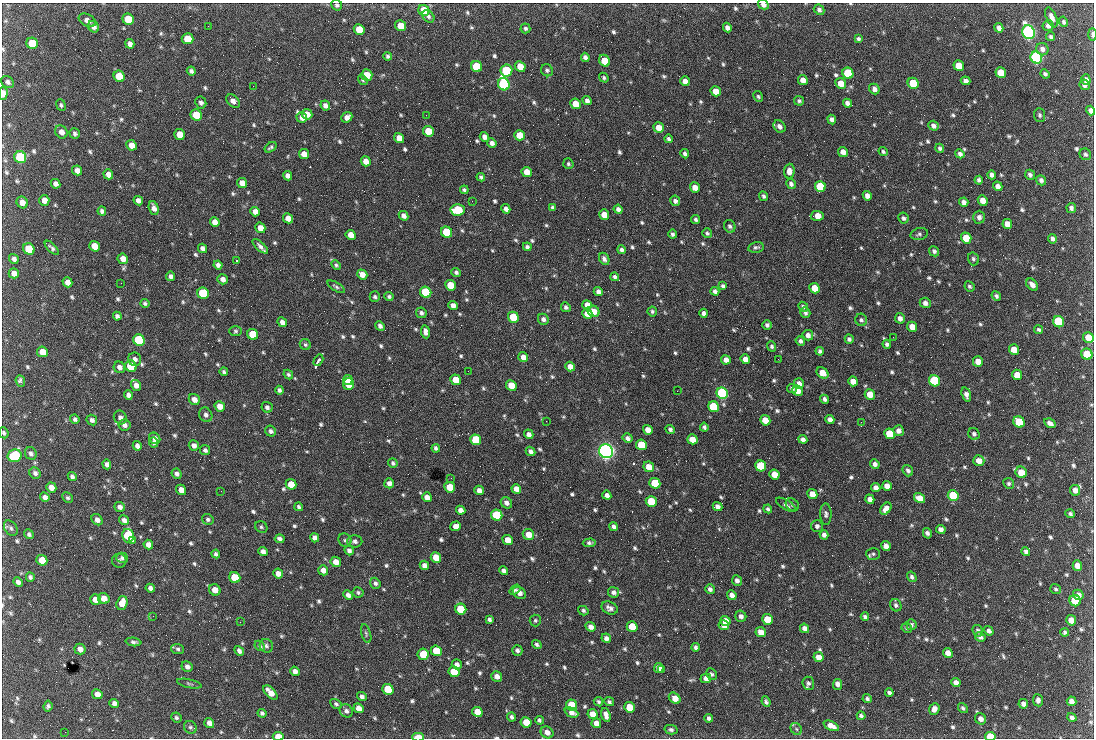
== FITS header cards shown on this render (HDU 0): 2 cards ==
NAXIS1  =                 1092 /fastest changing axis
NAXIS2  =                  736 /next to fastest changing axis

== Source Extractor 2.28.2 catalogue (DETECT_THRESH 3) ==
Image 1092 x 736 px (HDU 0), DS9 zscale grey, 1 PNG px = 1 image px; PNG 1096 x 740 px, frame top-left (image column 1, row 736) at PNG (2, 3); each listed source drawn as its Kron ellipse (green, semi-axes under 4 px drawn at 4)
Background 1730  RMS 39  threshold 116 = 3 sigma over >= 5 px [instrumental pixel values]
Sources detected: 820; of the 820, the 500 brightest by FLUX_AUTO listed and drawn (320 fainter detections omitted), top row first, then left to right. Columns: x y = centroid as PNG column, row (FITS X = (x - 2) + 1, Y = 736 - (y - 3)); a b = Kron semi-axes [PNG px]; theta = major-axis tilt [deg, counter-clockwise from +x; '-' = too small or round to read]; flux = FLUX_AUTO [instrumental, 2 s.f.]
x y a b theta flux
337 5 5 5 - 5.9e+03
763 5 6 4 -29 1.2e+04
424 10 6 5 - 8.2e+04
819 10 6 5 - 7.5e+03
428 16 7 5 -52 7.5e+03
1052 17 10 5 -67 1.6e+04
128 19 6 5 - 7.3e+04
87 20 9 6 -27 1.1e+04
1063 22 5 4 - 4.7e+03
208 26 2 2 - 4.9e+03
401 26 5 5 - 5.2e+04
1048 26 5 5 - 9.1e+03
94 27 6 5 - 1.1e+04
727 27 5 4 - 1.0e+04
525 28 5 5 - 5.2e+03
999 28 5 4 - 1.2e+04
359 29 5 5 - 5.6e+04
1029 32 7 6 - 1.2e+06
1092 34 6 3 -89 8.9e+03
1051 36 5 4 - 4.9e+03
188 39 6 5 - 4.7e+04
858 39 4 4 - 5.3e+03
32 43 6 5 - 7.4e+04
130 44 5 4 - 1.0e+04
1042 49 6 6 - 1.1e+04
388 56 4 4 - 5.3e+03
585 57 4 4 - 9.2e+03
1036 58 6 5 - 7.9e+05
604 61 6 5 - 6.0e+04
520 66 6 5 - 3.8e+04
959 66 5 5 - 5.6e+04
477 67 6 5 - 1.6e+05
547 70 6 5 - 5.7e+03
191 71 4 4 - 6.7e+03
506 71 6 6 - 2.7e+05
848 73 6 5 - 2.0e+05
1001 73 5 5 - 5.8e+04
1045 74 5 4 - 5.9e+03
367 75 6 5 - 4.7e+04
119 76 6 5 - 7.7e+04
604 78 5 4 - 5.0e+03
363 80 5 4 - 4.9e+03
803 80 5 4 - 2.0e+04
1086 80 5 4 - 1.2e+04
685 81 5 4 - 1.6e+04
966 81 5 4 - 1.0e+04
8 82 7 5 -38 7.9e+03
841 83 6 5 - 2.6e+04
913 83 6 5 - 9.2e+04
504 84 6 5 - 5.7e+05
1085 85 5 5 - 9.7e+03
253 86 2 2 - 1.9e+04
874 89 6 4 -49 1.1e+04
716 91 5 5 - 3.1e+04
3 93 7 4 88 2.0e+04
758 96 5 4 - 4.7e+03
233 101 8 5 -45 1.4e+04
587 101 5 4 - 9.2e+03
799 101 5 4 - 6.0e+03
201 103 6 5 - 8.3e+03
847 103 4 4 - 9.7e+03
575 104 5 5 - 4.1e+04
61 105 6 4 -66 5.4e+03
325 106 5 4 - 1.2e+04
1091 111 5 4 - 1.2e+04
307 114 5 5 - 2.0e+04
196 115 6 5 - 6.3e+04
426 115 2 2 - 6.1e+03
1040 115 7 5 -86 5.5e+03
302 117 5 5 - 1.3e+04
347 117 6 5 - 1.4e+04
832 119 5 4 - 9.9e+03
779 126 7 5 -50 1.1e+04
933 126 5 4 - 9.2e+03
659 128 5 5 - 3.0e+04
428 131 5 5 - 4.9e+04
61 132 7 6 - 1.6e+04
75 133 5 5 - 6.4e+03
180 135 6 5 - 3.9e+04
519 135 5 5 - 3.4e+04
484 137 5 4 - 1.2e+04
399 138 5 5 - 2.6e+04
669 139 4 3 - 6.1e+03
492 143 5 4 - 1.1e+04
132 145 5 5 - 2.2e+04
271 147 7 4 36 5.1e+03
940 148 4 4 - 5.7e+03
843 152 5 4 - 1.6e+04
883 152 5 4 - 4.9e+03
304 154 5 5 - 2.6e+04
685 154 5 4 - 6.5e+03
960 154 5 4 - 8.5e+03
1085 154 6 5 - 5.5e+03
20 157 6 5 - 2.6e+05
366 161 5 5 - 2.2e+04
568 164 5 5 - 4.7e+03
77 170 5 5 - 1.5e+04
789 171 7 5 86 1.6e+04
527 172 5 5 - 2.9e+04
108 174 5 4 - 1.6e+04
992 175 4 4 - 9.4e+03
1030 175 5 4 - 7.4e+03
287 176 5 4 - 1.2e+04
481 177 4 4 - 5.8e+03
979 180 4 4 - 6.6e+03
1041 180 5 5 - 7.5e+03
242 183 5 5 - 2.1e+04
55 184 5 4 - 1.1e+04
791 184 5 4 - 7.8e+03
820 186 5 5 - 1.5e+05
998 186 5 4 - 1.3e+04
695 187 5 5 - 1.9e+04
464 190 4 3 - 5.4e+03
764 196 5 4 - 5.7e+03
867 196 5 4 - 1.3e+04
44 200 5 5 - 1.9e+04
138 201 5 4 - 1.0e+04
472 201 2 2 - 6.8e+03
675 201 5 5 - 8.0e+03
983 201 5 4 - 2.4e+04
22 202 6 5 - 2.1e+04
964 202 5 4 - 1.1e+04
552 207 4 4 - 4.9e+03
154 208 7 4 -72 1.3e+04
1071 208 5 4 - 7.2e+03
506 209 5 4 - 1.0e+04
618 209 4 4 - 1.0e+04
458 210 7 5 2 1.6e+05
102 211 4 4 - 7.7e+03
255 212 5 4 - 1.8e+04
604 215 5 5 - 3.2e+04
404 216 5 4 - 1.2e+04
817 216 6 5 - 3.5e+04
979 217 6 6 - 9.2e+03
288 218 5 4 - 1.8e+04
903 218 5 5 - 6.7e+03
696 220 4 4 - 5.9e+03
215 222 5 4 - 1.7e+04
1007 224 5 5 - 2.6e+04
730 226 6 5 - 6.6e+03
260 228 5 5 - 2.2e+04
447 232 6 5 - 1.4e+05
707 233 5 4 - 5.1e+03
672 234 4 3 - 5.8e+03
919 234 9 6 14 6.2e+03
351 235 5 4 - 2.5e+04
966 238 5 5 - 5.6e+04
1052 239 5 4 - 8.0e+03
95 246 6 5 - 3.2e+04
260 246 9 4 -43 1.1e+04
527 247 4 4 - 6.0e+03
756 247 8 5 11 6.5e+03
52 248 9 4 -45 8.0e+03
203 248 5 4 - 9.1e+03
29 249 6 5 - 9.9e+04
621 250 4 4 - 8.0e+03
934 251 5 4 - 6.5e+03
14 259 5 4 - 9.6e+03
123 259 5 5 - 1.9e+04
604 259 6 5 - 9.0e+03
973 259 6 5 - 6.1e+03
236 261 3 2 - 1.2e+05
218 265 4 4 - 8.9e+03
336 265 5 4 - 5.0e+03
456 272 5 4 - 6.6e+03
14 273 5 5 - 1.6e+04
362 274 5 4 - 2.0e+04
171 276 4 4 - 9.2e+03
615 277 4 4 - 6.1e+03
223 279 5 5 - 1.2e+04
67 282 5 4 - 1.6e+04
121 283 2 2 - 8.8e+03
450 285 5 5 - 5.5e+04
1032 285 7 5 -47 1.6e+04
723 286 4 4 - 6.0e+03
970 286 5 4 - 5.7e+03
336 287 10 4 -30 5.5e+03
814 288 5 5 - 4.0e+04
715 291 4 4 - 7.8e+03
426 292 6 5 - 2.5e+05
598 292 5 4 - 9.5e+03
203 293 6 5 - 2.1e+05
996 296 5 4 - 6.8e+03
375 297 5 5 - 5.8e+03
389 297 4 4 - 5.3e+03
145 303 4 4 - 5.5e+03
925 303 5 5 - 1.1e+04
453 305 5 4 - 1.2e+04
587 305 5 4 - 1.6e+04
566 307 5 4 - 6.3e+03
803 307 5 4 - 6.1e+03
594 311 6 5 - 2.8e+04
652 311 5 4 - 5.0e+03
421 313 5 5 - 7.5e+03
704 313 4 4 - 9.0e+03
805 313 5 5 - 6.8e+03
587 314 5 4 - 2.5e+04
117 316 4 4 - 7.5e+03
513 317 5 5 - 8.3e+04
900 318 5 5 - 1.0e+04
543 319 6 5 - 9.3e+03
861 320 6 5 - 6.3e+03
282 322 5 4 - 1.2e+04
1059 322 6 5 - 2.5e+05
767 325 4 4 - 7.0e+03
380 326 5 4 - 8.5e+03
912 327 5 5 - 2.6e+04
1039 330 5 4 - 5.7e+03
235 331 6 5 - 4.7e+03
425 332 7 4 -81 1.2e+04
253 334 6 5 - 8.8e+04
808 335 5 5 - 1.1e+04
893 337 2 2 - 1.5e+04
1088 337 5 5 - 4.3e+04
849 339 4 4 - 6.8e+03
139 340 6 5 - 3.0e+05
800 341 5 4 - 7.7e+03
305 344 6 5 - 5.1e+03
887 344 4 4 - 6.6e+03
772 346 5 4 - 5.8e+03
1014 350 5 5 - 3.5e+04
820 351 4 4 - 6.1e+03
42 352 5 5 - 2.6e+04
1087 354 6 5 - 9.3e+04
523 357 5 4 - 1.7e+04
135 359 7 6 - 9.7e+03
745 359 5 4 - 1.6e+04
778 359 2 2 - 8.7e+03
318 360 6 3 58 8.2e+03
726 360 5 4 - 1.6e+04
978 362 5 5 - 2.3e+04
131 366 6 5 - 1.1e+05
119 367 6 5 - 1.1e+04
570 367 5 4 - 1.9e+04
468 371 2 2 - 5.7e+03
224 372 4 3 - 5.3e+03
822 373 6 5 - 3.5e+04
288 374 5 4 - 4.9e+03
1017 375 5 5 - 3.5e+04
348 380 5 5 - 6.8e+04
456 380 5 5 - 3.8e+04
20 381 6 4 -69 6.2e+03
853 381 5 4 - 2.4e+04
934 381 6 5 - 2.7e+05
349 384 6 5 - 8.3e+04
799 384 5 5 - 1.5e+04
136 385 5 5 - 1.4e+04
511 385 5 5 - 4.5e+04
792 389 5 4 - 6.1e+03
279 390 4 4 - 6.5e+03
677 391 2 2 - 5.8e+03
797 391 5 5 - 2.6e+04
722 393 6 5 - 6.7e+05
870 394 5 5 - 3.3e+04
128 395 5 4 - 9.9e+03
966 395 7 4 -71 1.1e+04
194 399 6 5 - 1.6e+04
825 399 4 4 - 8.1e+03
220 406 5 5 - 2.1e+04
267 407 6 5 - 7.7e+03
713 407 5 5 - 1.6e+05
206 415 7 6 - 9.1e+03
120 417 7 6 - 1.0e+04
75 419 5 4 - 6.4e+03
830 419 5 4 - 1.1e+04
92 420 5 5 - 7.9e+03
765 420 5 5 - 3.7e+04
546 421 2 2 - 6.6e+03
861 422 2 2 - 7.3e+03
1019 422 6 5 - 9.7e+04
1050 423 6 4 -32 1.2e+04
124 425 6 5 - 9.5e+03
704 427 4 3 - 6.0e+03
670 429 5 4 - 7.2e+03
648 430 5 4 - 2.2e+04
271 431 5 5 - 7.5e+03
898 431 5 5 - 1.2e+04
4 433 6 4 -66 5.3e+03
529 434 5 4 - 1.1e+04
890 434 5 5 - 9.4e+04
974 434 6 5 - 7.7e+03
155 438 6 5 - 1.4e+04
628 438 5 4 - 9.5e+03
692 439 5 5 - 3.3e+04
803 439 4 4 - 9.3e+03
476 440 5 5 - 1.3e+05
153 443 5 4 - 5.8e+03
194 445 5 5 - 1.1e+04
641 445 5 5 - 1.1e+05
137 446 5 4 - 9.7e+03
436 448 4 3 - 6.5e+03
205 450 5 5 - 7.2e+03
530 451 5 4 - 8.4e+03
606 451 7 6 - 1.6e+06
31 453 6 5 - 7.6e+03
15 456 7 6 - 2.0e+05
979 461 5 5 - 2.1e+04
393 463 5 4 - 5.8e+03
107 464 5 4 - 9.4e+03
875 464 5 4 - 8.9e+03
761 466 5 5 - 1.5e+05
649 467 5 5 - 2.9e+04
908 471 6 5 - 7.0e+03
1021 472 6 5 - 4.4e+04
35 473 6 5 - 8.0e+03
177 474 5 4 - 9.6e+03
774 475 5 5 - 3.6e+04
72 477 5 4 - 7.2e+03
451 478 2 2 - 5.4e+03
389 483 5 5 - 1.1e+04
655 483 5 5 - 1.2e+05
1009 483 5 5 - 5.6e+03
291 484 5 5 - 4.3e+04
887 486 5 4 - 1.6e+04
51 487 5 4 - 2.0e+04
450 487 5 5 - 5.9e+04
876 487 5 4 - 1.3e+04
516 489 5 4 - 1.9e+04
181 490 5 5 - 2.4e+04
479 490 5 4 - 1.3e+04
1075 490 5 5 - 1.5e+04
221 491 2 2 - 7.2e+03
812 494 5 5 - 3.1e+04
607 495 5 4 - 1.1e+04
953 496 5 5 - 1.5e+05
45 497 5 4 - 1.1e+04
427 497 5 4 - 1.8e+04
68 498 6 4 -42 5.1e+03
919 498 6 4 -32 2.3e+04
870 499 5 4 - 1.3e+04
651 501 5 5 - 9.2e+04
506 503 6 5 - 1.2e+04
786 505 11 5 -31 8.4e+03
792 505 7 5 -38 6.3e+03
120 507 5 5 - 1.0e+04
299 507 4 4 - 5.7e+03
717 507 5 4 - 1.2e+04
768 509 4 3 - 4.9e+03
886 509 7 5 52 1.7e+04
461 510 5 4 - 1.3e+04
826 514 11 5 -89 8.0e+03
1070 514 5 4 - 5.4e+03
497 515 6 5 - 1.8e+05
208 519 6 5 - 6.1e+03
97 520 6 5 - 1.1e+04
124 520 5 4 - 1.0e+04
456 526 5 5 - 1.7e+04
817 526 6 6 - 8.2e+03
261 527 6 5 - 5.1e+03
613 527 4 3 - 7.3e+03
11 528 8 6 -55 7.4e+03
941 529 5 4 - 9.5e+03
927 533 5 4 - 7.9e+03
29 534 5 4 - 6.0e+03
528 535 6 5 - 3.2e+04
824 535 4 4 - 9.4e+03
128 536 7 5 -77 1.7e+05
315 538 5 4 - 1.1e+04
280 539 5 4 - 8.8e+03
345 540 7 6 - 6.3e+03
508 540 5 5 - 3.1e+04
132 541 3 2 - 7.7e+03
355 541 7 6 - 9.1e+03
589 543 6 4 3 7.4e+03
148 545 5 4 - 1.4e+04
886 546 5 4 - 1.4e+04
349 550 5 4 - 8.4e+03
1026 551 5 4 - 7.7e+03
263 552 5 4 - 1.2e+04
216 554 4 4 - 6.9e+03
873 554 7 6 - 5.7e+03
122 558 6 5 - 7.2e+03
436 558 5 5 - 4.7e+04
42 560 6 5 - 4.4e+04
119 561 7 7 - 6.6e+03
336 562 5 5 - 2.1e+04
424 565 5 4 - 1.2e+04
1077 566 5 4 - 1.8e+04
323 570 5 5 - 1.5e+04
504 571 4 4 - 8.3e+03
278 574 5 5 - 1.7e+04
30 577 4 4 - 6.2e+03
912 577 5 4 - 6.2e+03
235 578 6 5 - 8.6e+04
737 581 5 5 - 9.1e+03
18 582 5 4 - 1.1e+04
375 583 6 5 - 7.0e+03
150 588 4 4 - 9.5e+03
710 589 5 4 - 7.9e+03
1056 589 5 4 - 4.7e+03
215 590 6 5 - 2.4e+04
515 590 6 4 37 5.5e+03
358 592 5 5 - 4.8e+03
614 592 6 5 - 9.5e+03
519 593 7 5 -36 1.3e+04
348 595 5 4 - 9.8e+03
732 595 5 4 - 1.3e+04
1078 595 5 5 - 1.2e+04
104 598 6 5 - 2.5e+04
96 600 6 5 - 2.8e+04
1075 601 6 5 - 1.2e+05
122 603 7 5 71 2.9e+04
896 605 6 5 - 6.2e+03
610 608 8 6 -24 1.1e+04
461 609 6 5 - 1.2e+05
583 611 5 4 - 5.1e+03
153 616 2 2 - 5.8e+03
741 616 6 5 - 9.9e+03
865 617 4 4 - 6.2e+03
489 619 4 4 - 6.6e+03
768 619 5 5 - 6.4e+04
535 620 6 5 - 5.0e+03
1071 620 5 5 - 2.5e+04
725 621 5 4 - 1.8e+04
240 622 2 2 - 5.0e+03
724 625 5 5 - 2.2e+04
911 625 5 5 - 5.4e+03
591 627 5 4 - 1.3e+04
632 627 5 5 - 7.7e+04
805 628 5 4 - 1.2e+04
907 628 5 5 - 4.8e+03
978 631 6 5 - 7.5e+03
989 631 5 4 - 9.0e+03
761 632 5 5 - 2.4e+04
1065 632 4 4 - 5.5e+03
366 634 9 4 -75 5.7e+03
980 637 5 4 - 7.3e+03
606 638 5 4 - 9.3e+03
133 642 8 4 -6 6.8e+03
537 644 5 4 - 6.2e+03
260 646 5 4 - 6.0e+03
266 646 7 6 - 6.9e+03
695 647 4 3 - 6.2e+03
80 649 5 5 - 1.4e+04
178 649 6 5 - 5.6e+03
517 650 5 5 - 6.9e+03
239 651 5 4 - 8.9e+03
436 651 5 5 - 5.8e+04
948 653 5 4 - 1.9e+04
423 654 5 5 - 5.4e+04
818 657 5 4 - 1.9e+04
457 664 5 4 - 9.3e+03
187 667 6 5 - 9.8e+03
659 668 5 4 - 1.8e+04
662 670 3 2 - 6.6e+03
295 671 5 4 - 1.1e+04
454 672 6 5 - 9.7e+04
711 674 6 5 - 6.4e+03
497 676 5 5 - 1.4e+04
706 678 5 5 - 1.3e+04
808 683 6 5 - 7.3e+03
956 683 5 4 - 1.3e+04
189 684 12 3 -12 5.0e+03
837 685 5 4 - 1.6e+04
388 689 6 5 - 8.5e+04
270 692 9 4 -47 2.6e+04
889 693 4 3 - 6.4e+03
97 694 5 5 - 1.6e+04
362 696 5 4 - 8.5e+03
675 698 6 5 - 2.6e+04
867 699 4 4 - 5.5e+03
1038 700 6 5 - 1.1e+04
1072 701 5 4 - 1.5e+04
598 702 5 4 - 5.3e+03
609 702 5 4 - 5.4e+03
766 702 5 4 - 5.8e+03
114 703 5 4 - 1.0e+04
336 704 6 4 -29 5.6e+03
1023 704 5 4 - 1.0e+04
572 705 6 5 - 1.1e+05
48 706 5 4 - 6.2e+03
629 707 5 5 - 5.8e+04
359 708 5 4 - 1.8e+04
963 708 5 4 - 5.2e+03
934 709 6 5 - 1.2e+04
346 711 7 6 - 9.1e+03
477 712 5 5 - 3.0e+04
571 712 7 4 -23 1.4e+04
262 713 4 4 - 5.7e+03
592 714 5 5 - 2.1e+04
606 715 7 4 -74 1.4e+04
861 716 4 4 - 5.5e+03
511 717 4 3 - 6.1e+03
1072 717 5 4 - 7.2e+03
176 718 5 4 - 5.3e+03
709 718 4 4 - 6.9e+03
980 719 6 5 - 1.3e+04
539 720 4 4 - 5.7e+03
526 722 5 5 - 4.3e+04
209 723 5 5 - 1.4e+04
596 723 5 4 - 2.1e+04
831 726 8 4 -24 2.2e+04
190 727 7 6 - 5.6e+03
796 729 6 5 - 5.2e+03
671 730 6 4 -13 6.1e+03
65 732 2 2 - 9.8e+03
547 732 7 5 -34 1.5e+04
278 736 5 4 - 3.5e+04
990 736 5 4 - 7.0e+04
418 737 6 3 0 9.3e+04
At the frame edge (FLAGS 8, measured only in part): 9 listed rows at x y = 337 5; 763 5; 1092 34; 3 93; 1091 111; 4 433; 278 736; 990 736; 418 737
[320 fainter detections neither listed nor drawn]